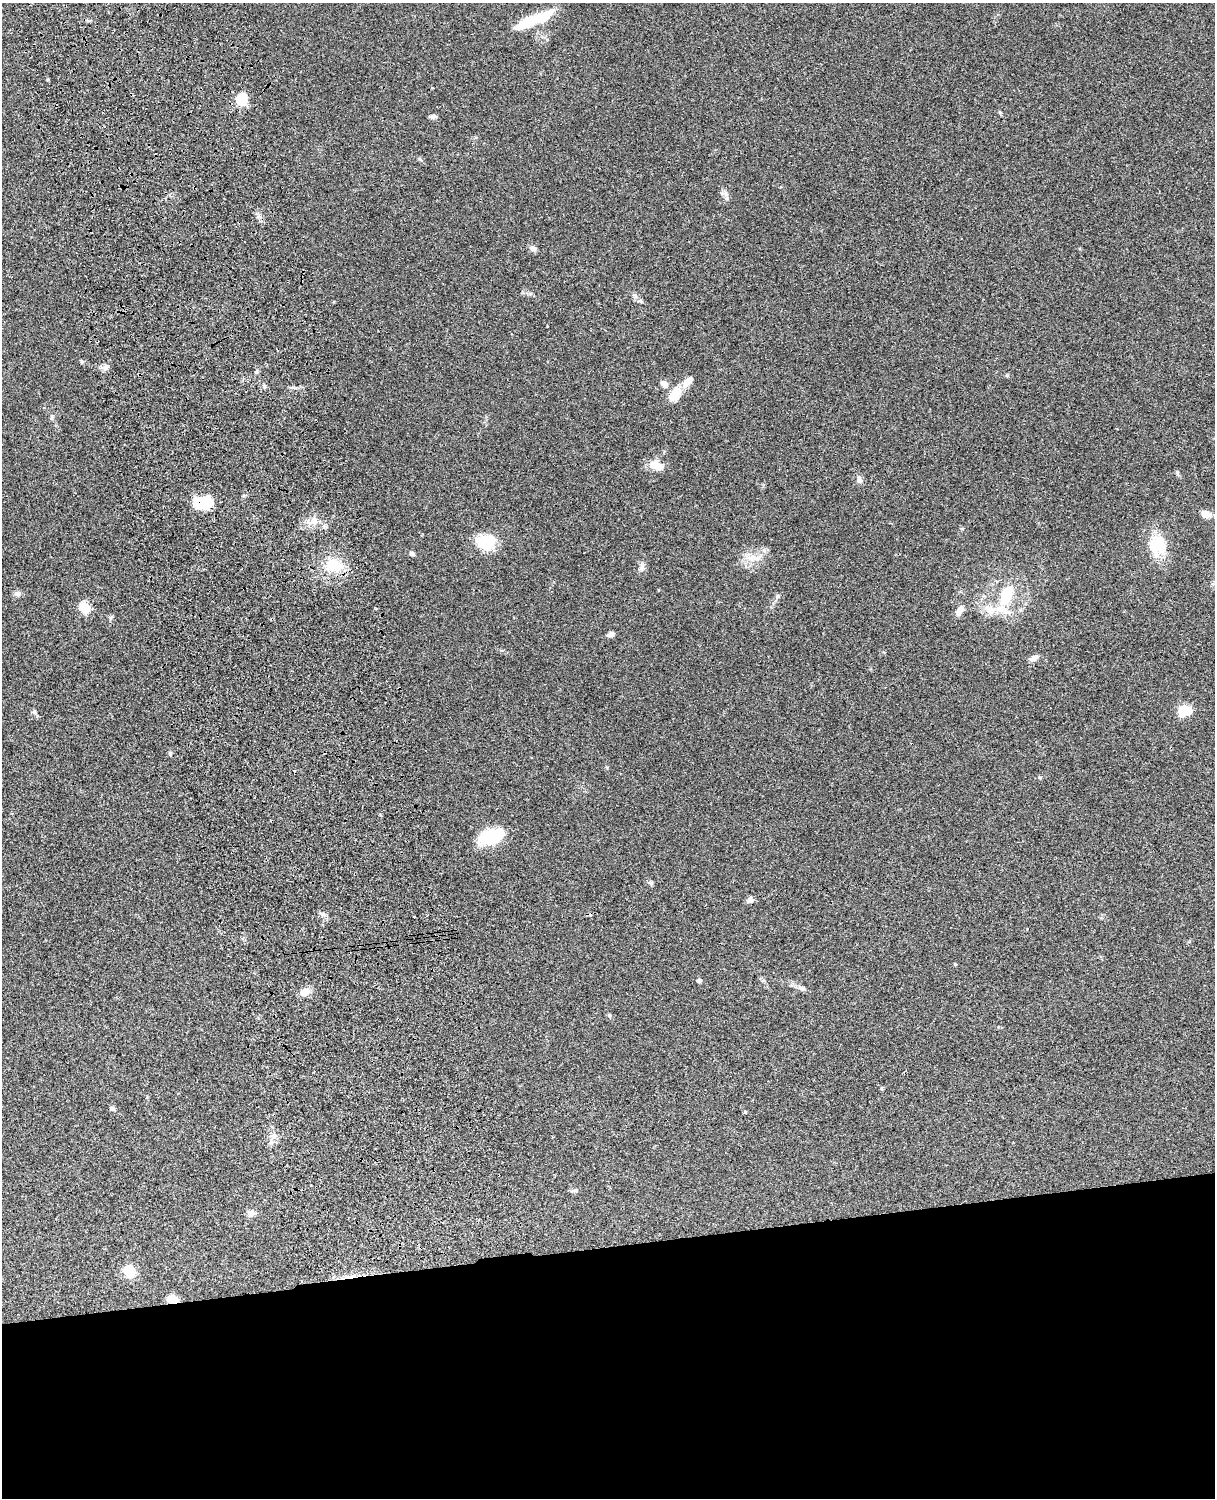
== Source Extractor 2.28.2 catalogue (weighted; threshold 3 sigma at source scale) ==
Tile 11 of 4 x 3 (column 3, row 3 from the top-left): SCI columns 2546-3758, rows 277-1772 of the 5089 x 4927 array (HDU 1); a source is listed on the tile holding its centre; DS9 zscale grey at full resolution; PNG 1217 x 1500 px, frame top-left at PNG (2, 3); no overlay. Shown black and unused: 17% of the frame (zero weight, under 3 of 4 exposures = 6% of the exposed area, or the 3 px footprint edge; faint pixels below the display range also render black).
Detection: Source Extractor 2.28.2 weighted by HDU 2 'WHT'; one run over the whole footprint, this tile lists its part. Background 0.0961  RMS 0.0063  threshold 0.0281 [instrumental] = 3 sigma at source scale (4.5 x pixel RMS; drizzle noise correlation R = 1.50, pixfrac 1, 0.05/0.05 arcsec/px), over >= 5 px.
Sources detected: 56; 2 inside a brighter object's white glare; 2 cosmic-ray / hot-pixel residue — not listed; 2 inside a brighter listed object's ellipse — not listed separately; the other 50 listed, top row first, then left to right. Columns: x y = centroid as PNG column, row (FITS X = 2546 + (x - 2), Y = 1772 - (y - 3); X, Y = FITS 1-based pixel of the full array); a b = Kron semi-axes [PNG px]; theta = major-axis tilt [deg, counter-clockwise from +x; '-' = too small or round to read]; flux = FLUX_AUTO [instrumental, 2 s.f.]
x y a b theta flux
528 22 43 10 26 19
242 100 12 11 - 13
1000 112 6 4 -19 0.74
433 116 7 6 - 1.9
420 159 7 4 -44 0.91
725 193 7 6 - 1.8
533 248 9 7 -38 2.2
81 361 6 3 -71 0.64
105 367 10 6 16 2.1
256 372 6 4 24 1
687 382 17 8 47 5.1
664 384 11 8 -46 3.2
264 386 6 4 -47 0.96
675 394 18 11 58 10
656 465 19 11 -18 7.3
859 479 9 6 -79 2.3
205 502 16 14 4 17
1206 514 11 8 -6 5
314 522 10 7 -36 3.7
486 542 23 18 6 16
1158 545 26 22 -89 20
412 554 7 5 -23 1.4
753 558 22 8 2 7.2
334 565 27 18 -3 17
642 567 9 7 82 2.4
17 594 8 7 - 2.1
1007 595 25 15 64 21
778 596 6 4 88 1
85 607 6 5 - 37
960 611 14 7 53 4.1
111 618 8 3 45 0.78
611 634 9 5 20 2.2
1033 658 11 7 28 3
1185 711 16 13 12 11
34 712 6 6 - 1.3
491 837 26 13 16 30
651 883 6 5 - 1.3
750 900 10 6 24 2.2
323 914 6 5 - 1.5
699 981 4 4 - 1.7
802 988 8 6 -41 1.5
304 992 13 9 22 4.9
609 1016 6 5 - 0.93
882 1088 6 3 71 0.65
112 1109 8 5 -36 1.3
745 1112 5 4 - 0.61
575 1190 11 4 10 1.3
251 1213 9 8 - 2.6
129 1270 14 12 -58 12
172 1300 11 7 -9 8.8
Overlapping masked pixels (flux is a lower limit): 2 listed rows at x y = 205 502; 172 1300
Unlisted compact peaks at least as high as the median listed source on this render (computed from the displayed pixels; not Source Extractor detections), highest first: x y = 170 754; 1177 474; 1040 777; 955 964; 48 79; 962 529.